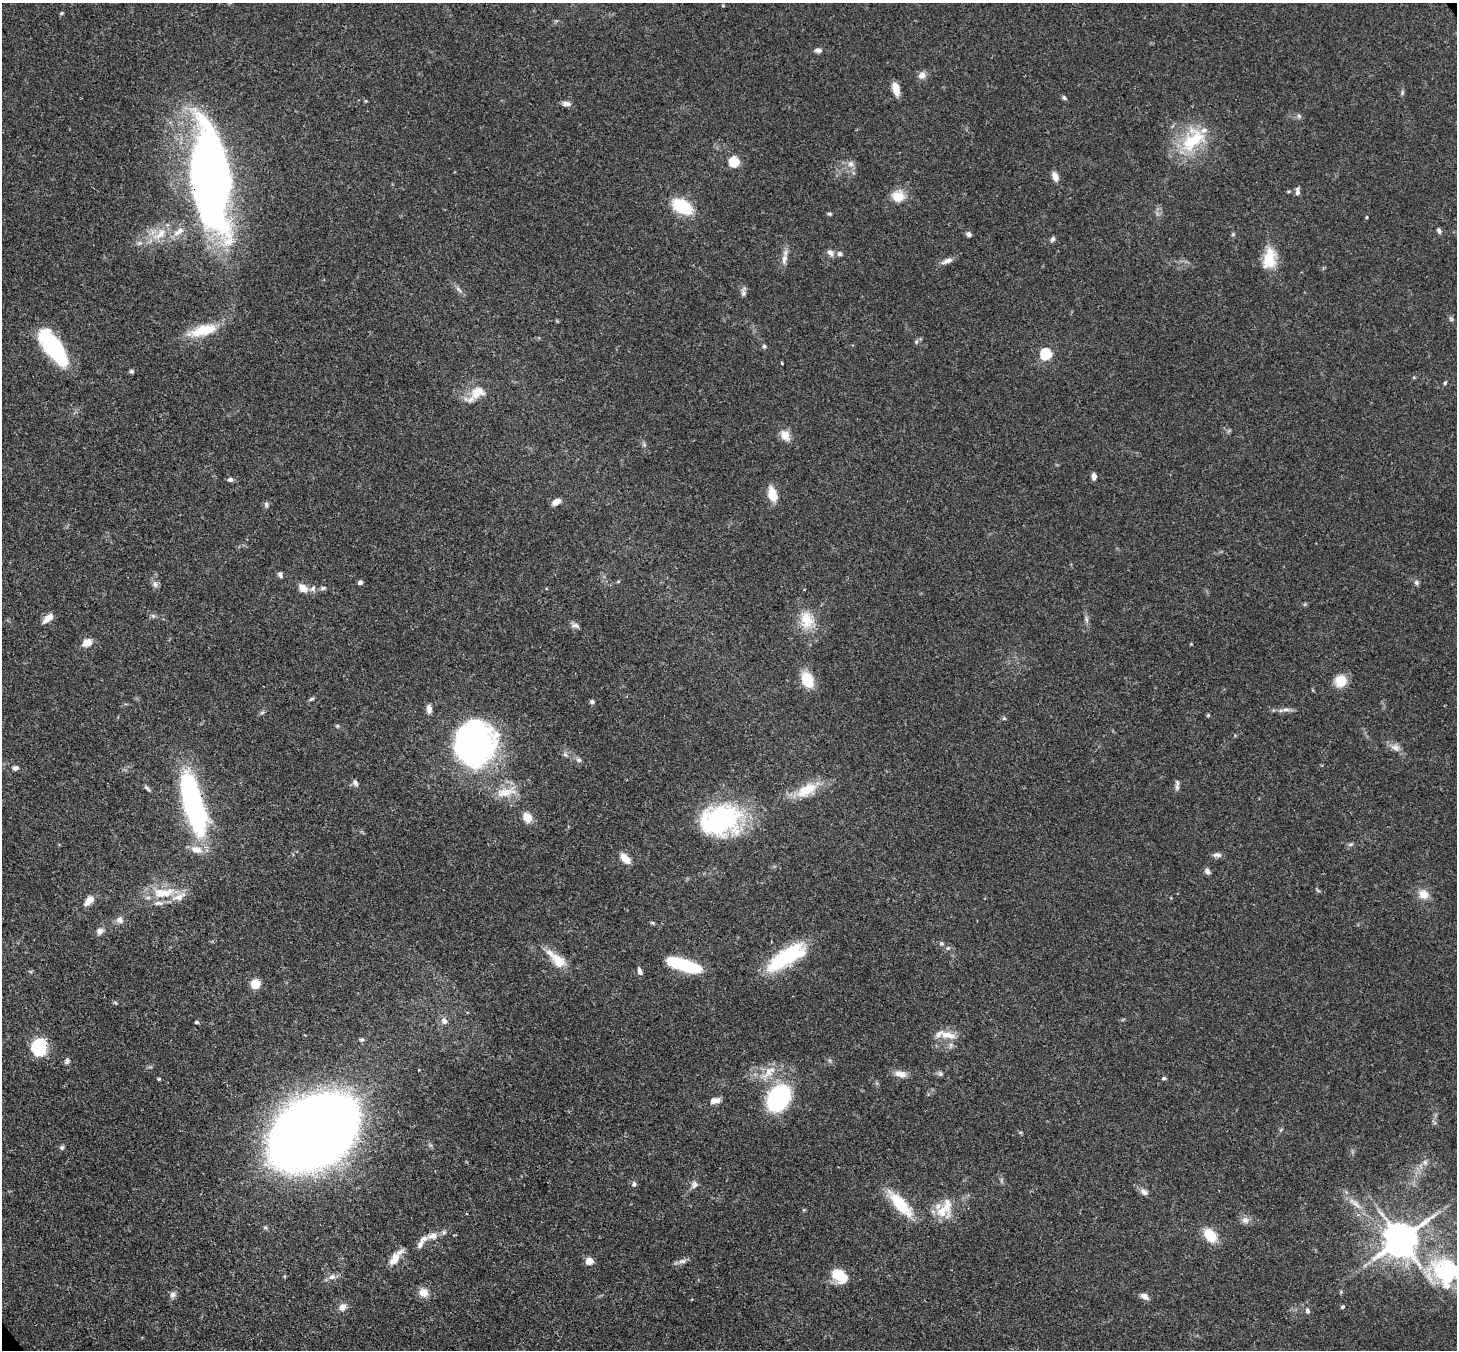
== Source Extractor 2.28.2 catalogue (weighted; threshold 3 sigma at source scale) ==
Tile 7 of 4 x 4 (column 3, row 2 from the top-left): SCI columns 3000-4454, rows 3067-4414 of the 6007 x 5984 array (HDU 1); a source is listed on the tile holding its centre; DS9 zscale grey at full resolution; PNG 1459 x 1352 px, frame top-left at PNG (2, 3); no overlay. Shown black and unused: <1% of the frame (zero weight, under 3 of 4 exposures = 8% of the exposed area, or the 3 px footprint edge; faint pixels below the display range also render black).
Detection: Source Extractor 2.28.2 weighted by HDU 2 'WHT'; one run over the whole footprint, this tile lists its part. Background 0.117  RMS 0.0042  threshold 0.019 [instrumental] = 3 sigma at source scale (4.5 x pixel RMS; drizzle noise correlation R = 1.50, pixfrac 1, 0.05/0.05 arcsec/px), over >= 5 px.
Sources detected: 148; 3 inside a brighter object's white glare — not listed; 7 inside a brighter listed object's ellipse — not listed separately; the other 138 listed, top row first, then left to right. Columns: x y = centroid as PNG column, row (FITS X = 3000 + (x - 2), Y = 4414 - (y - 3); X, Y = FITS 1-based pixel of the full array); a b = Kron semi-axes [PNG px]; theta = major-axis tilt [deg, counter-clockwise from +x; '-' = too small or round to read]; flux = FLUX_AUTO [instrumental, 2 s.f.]
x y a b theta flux
62 13 5 4 - 0.51
818 50 8 6 -6 1.5
922 75 9 9 - 2.3
896 89 16 7 -78 3.8
1402 93 7 4 73 0.64
1064 98 7 5 -55 0.77
566 104 9 6 -9 2
1299 116 6 5 - 0.77
1193 140 39 23 43 23
734 162 6 6 - 22
850 164 9 8 - 2
1055 176 10 6 -68 2.9
209 178 91 33 -83 330
1297 192 10 5 -89 1.7
898 196 17 14 2 6.1
683 206 18 12 -30 20
829 214 6 4 -1 0.65
1367 217 4 3 - 0.41
1439 230 8 5 -73 0.99
179 231 18 7 36 3.8
160 234 19 10 49 6.3
969 234 6 5 - 1.4
1233 234 5 5 - 0.56
1052 239 7 5 68 1.1
830 253 10 8 -26 1.9
784 259 16 7 79 2.8
1269 259 25 14 81 11
947 261 17 6 21 2.3
459 289 11 3 -54 0.99
743 293 8 7 - 1.2
1451 319 7 4 -46 0.71
203 330 38 12 15 13
916 342 6 4 72 0.65
764 346 6 5 - 0.69
54 349 32 15 -55 44
1046 354 6 6 - 40
782 363 3 3 - 0.6
131 371 5 5 - 0.82
1445 383 5 4 - 0.51
478 392 30 14 28 7.4
785 435 15 11 -60 3.9
1094 477 8 5 -89 1.8
230 480 7 5 -12 1.2
772 494 15 8 -74 7.6
556 502 9 6 29 3.2
266 504 7 5 -89 0.92
280 575 8 5 -61 1.1
360 582 6 5 - 1.1
1416 582 7 6 - 1
155 584 9 6 -90 1.5
303 588 13 9 -40 3.7
323 588 7 5 -9 0.87
153 616 7 4 -19 0.79
48 618 12 6 42 4.5
807 620 25 18 -84 10
1086 620 8 4 -71 1
576 625 11 6 -17 1.6
87 643 10 7 23 4.5
1191 644 4 4 - 0.35
807 680 15 10 -67 13
1340 681 9 9 - 11
311 699 8 4 35 0.72
592 702 6 5 - 0.86
429 709 11 6 -83 2
1286 710 12 4 0 1.6
262 712 7 4 20 0.7
1208 715 4 4 - 0.44
1004 718 5 5 - 0.57
337 726 5 5 - 0.55
474 743 49 44 86 110
1395 747 13 8 -23 2.6
565 755 7 4 -2 0.81
579 760 8 6 -16 1.1
16 768 7 5 9 1.5
355 783 9 6 -61 1.3
1177 787 9 6 84 1.3
147 788 11 4 -45 0.86
807 790 30 15 25 11
505 792 30 11 7 8.1
194 809 69 20 -76 77
527 817 10 8 -59 5.7
720 820 46 33 12 57
1351 844 6 4 19 0.7
1217 855 12 6 1 1.5
625 859 13 7 -47 4.7
1207 871 8 6 -57 1.3
163 893 36 14 5 13
1423 894 13 12 - 4.3
89 901 13 7 46 3.8
120 920 9 8 - 2
100 931 10 8 18 1.9
941 943 5 5 - 0.65
784 957 52 16 37 29
558 961 23 14 -47 7.5
684 965 29 8 -18 44
640 972 8 5 -68 1.6
255 984 7 7 - 8.9
115 1003 6 4 -31 0.52
444 1021 8 7 - 2.1
197 1022 5 4 - 0.83
947 1035 23 9 -13 5.4
362 1040 6 5 - 0.77
39 1046 12 9 65 37
67 1061 9 5 75 1
769 1072 24 11 42 6.4
900 1074 16 8 -12 3.2
940 1074 7 5 -1 0.92
1164 1078 5 4 - 0.68
159 1079 4 3 - 0.6
778 1098 23 17 57 54
715 1101 12 7 15 2.8
313 1132 46 32 33 1800
62 1147 6 5 - 0.71
1425 1162 8 6 -73 1.4
634 1184 6 5 - 0.84
694 1184 11 7 73 1.6
1144 1192 10 7 -22 1.8
900 1204 34 11 -48 17
1356 1204 15 7 -40 3.1
945 1209 31 17 60 10
467 1214 3 2 - 0.4
1245 1220 10 8 1 2.1
1210 1235 14 9 -50 11
433 1236 13 8 8 3.4
1401 1240 10 9 - 1100
420 1245 10 7 68 1.7
395 1259 18 10 60 5.6
589 1261 5 5 - 9.6
682 1261 11 6 7 1.7
1446 1272 47 33 -56 39
840 1276 17 11 -39 12
332 1277 9 7 19 2
423 1292 12 10 -26 4.1
173 1295 9 7 59 1.5
1145 1296 10 6 -32 2.1
343 1307 10 9 - 2.4
1342 1307 5 4 - 0.72
1307 1311 7 6 - 1
Overlapping masked pixels (flux is a lower limit): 4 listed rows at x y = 209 178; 194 809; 39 1046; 313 1132
Isophote crosses this tile's border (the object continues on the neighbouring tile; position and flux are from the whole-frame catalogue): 1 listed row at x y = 1446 1272